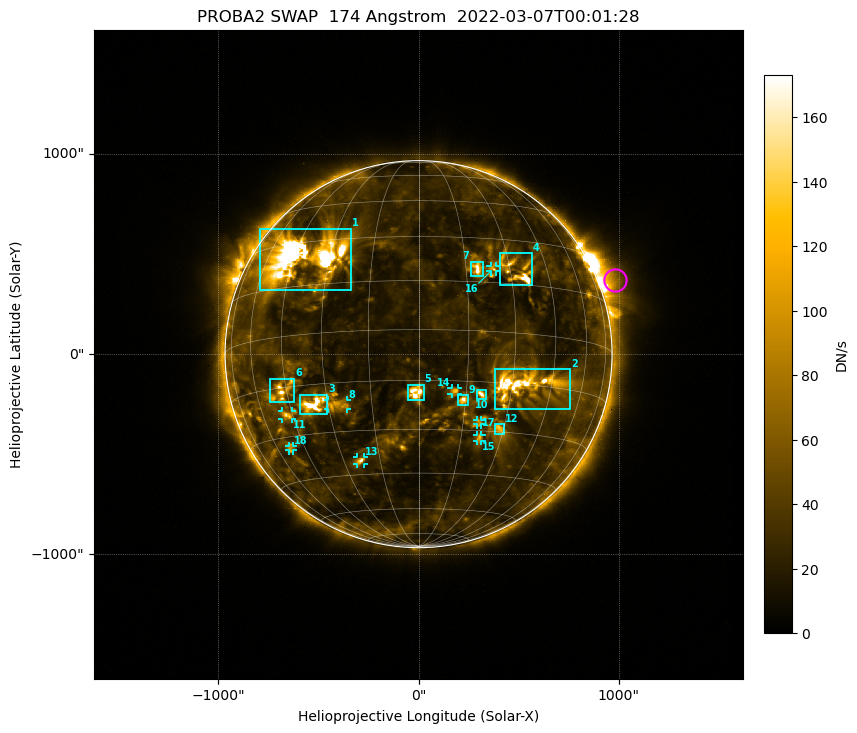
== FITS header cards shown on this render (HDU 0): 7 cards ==
TELESCOP= 'PROBA2  '           / satellite name
INSTRUME= 'SWAP    '           / instrument name
WAVELNTH=                  174 / [Angstrom] bandpass peak response
DATE-OBS= '2022-03-07T00:01:28.601' / UTC time of observation
CTYPE1  = 'HPLN-TAN'           / WCS axis X
CTYPE2  = 'HPLT-TAN'           / WCS axis Y
BUNIT   = 'DN/s    '           / unit of physical value

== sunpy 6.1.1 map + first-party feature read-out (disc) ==
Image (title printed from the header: PROBA2 SWAP  174 Angstrom  2022-03-07T00:01:28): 1024 x 1024 px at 3.16 arcsec/px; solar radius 967 arcsec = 305 px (full disc in frame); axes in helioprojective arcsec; data unit DN/s (BUNIT, on the colour bar)
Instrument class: DISC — disc imager (sunpy class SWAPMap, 174 A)
Bright regions (active regions / flare kernels): reference = the median radial profile (limb darkening/brightening removed); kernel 9 px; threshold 5 sigma = 54.4 DN/s over a disc level ~25.4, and >= 1.15x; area >= 9 px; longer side >= 7 px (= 22 arcsec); searched inside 0.97 R_sun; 18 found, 18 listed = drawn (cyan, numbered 1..; 8 of them under ~43 arcsec drawn as corner ticks so the feature stays visible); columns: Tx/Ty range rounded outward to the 10 arcsec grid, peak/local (2 s.f.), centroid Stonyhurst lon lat
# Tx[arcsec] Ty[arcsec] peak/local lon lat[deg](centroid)
1 -790..-330 320..630 13 -41 +24
2 380..760 -280..-70 9.2 +34 -15
3 -600..-450 -300..-200 7.9 -35 -21
4 400..570 340..510 9.6 +32 +19
5 -60..30 -230..-150 8.6 -1 -19
6 -750..-620 -240..-120 5.9 -47 -16
7 260..320 390..470 7.2 +19 +19
8 -460..-350 -280..-230 4.2 -27 -22
9 200..250 -260..-200 6.3 +14 -21
10 290..340 -220..-170 5.9 +20 -19
11 -680..-630 -330..-280 4.7 -47 -23
12 380..430 -400..-350 4.5 +28 -29
13 -310..-270 -550..-510 4.6 -23 -40
14 160..200 -200..-170 5.3 +11 -18
15 290..320 -440..-400 4.1 +22 -32
16 360..390 410..440 3.4 +24 +20
17 290..310 -350..-330 3.7 +20 -27
18 -650..-630 -480..-460 3.2 -52 -34
Off-limb structures (1.02-1.3 R_sun): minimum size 162 px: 5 found; the strongest spans PA ~265..305 deg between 1.02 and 1.3 R_sun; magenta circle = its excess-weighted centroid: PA ~290 deg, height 1.08 R_sun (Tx ~980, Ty ~370 arcsec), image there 5.9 x the reference